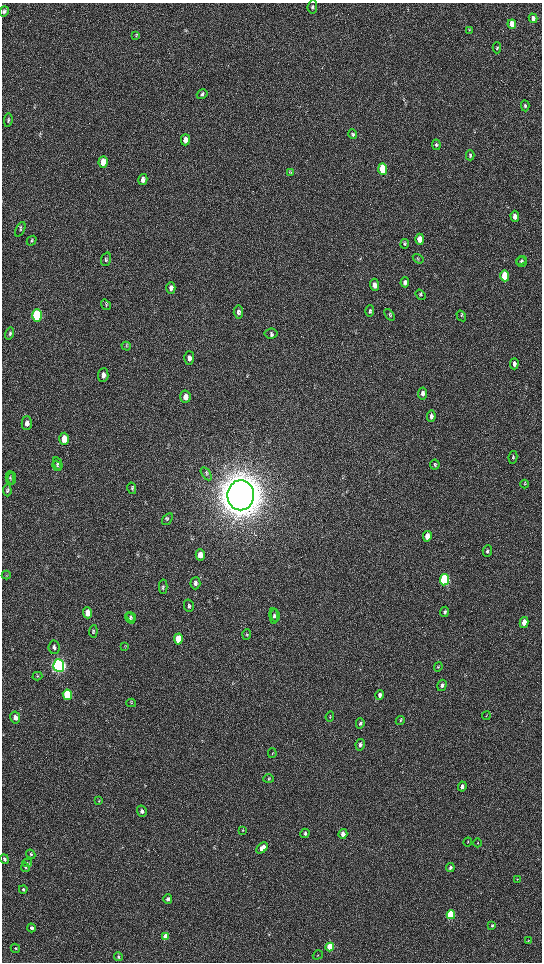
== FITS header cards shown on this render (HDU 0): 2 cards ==
NAXIS1  =                 1080 / length of data axis 1
NAXIS2  =                 1920 / length of data axis 2

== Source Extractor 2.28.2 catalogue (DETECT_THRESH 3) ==
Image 1080 x 1920 px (HDU 0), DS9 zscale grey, zoomed out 1/2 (1 PNG px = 2 x 2 image px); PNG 544 x 964 px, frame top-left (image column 1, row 1919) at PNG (2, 3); each listed source drawn as its Kron ellipse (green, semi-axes under 4 px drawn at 4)
Background 521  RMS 35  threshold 106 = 3 sigma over >= 5 px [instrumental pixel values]
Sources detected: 127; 5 cannot appear on this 1/2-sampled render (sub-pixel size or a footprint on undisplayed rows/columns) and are neither listed nor drawn; the other 122 listed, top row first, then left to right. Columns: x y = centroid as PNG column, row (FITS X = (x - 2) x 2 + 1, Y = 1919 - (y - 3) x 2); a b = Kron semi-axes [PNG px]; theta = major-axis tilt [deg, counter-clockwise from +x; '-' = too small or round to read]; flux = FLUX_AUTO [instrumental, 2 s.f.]
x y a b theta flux
312 7 7 4 84 1.5e+04
4 11 5 4 - 1.7e+04
533 18 5 3 - 4.3e+04
512 24 5 3 - 1.2e+05
469 30 4 2 - 4.7e+03
136 36 3 2 - 4.5e+03
497 48 5 3 - 1.0e+04
202 94 5 4 - 1.3e+04
525 106 5 3 - 1.2e+04
8 120 7 3 82 1.0e+04
353 134 5 4 - 1.1e+04
185 140 6 4 89 5.3e+04
436 145 5 4 - 1.3e+04
470 155 5 3 - 1.0e+04
103 162 6 4 85 1.1e+05
383 169 6 4 -86 4.0e+05
291 173 3 2 - 4.4e+03
143 179 6 4 75 3.4e+04
515 216 5 4 - 4.9e+04
20 229 8 4 64 1.1e+04
420 239 5 4 - 6.9e+04
32 241 5 3 - 6.7e+03
405 244 5 4 - 8.9e+03
106 259 7 4 72 1.3e+04
418 259 6 3 -33 6.8e+03
521 260 5 4 - 1.2e+04
521 262 5 4 - 1.5e+04
505 276 5 4 - 3.0e+05
405 282 5 4 - 2.2e+04
374 285 6 4 -87 4.2e+04
171 288 6 4 89 3.1e+04
421 295 6 3 -53 8.9e+03
106 305 5 4 - 9.2e+03
370 311 6 4 87 1.3e+04
238 312 6 5 - 2.2e+04
37 315 6 5 - 9.0e+05
389 315 6 3 -53 8.2e+03
461 316 6 4 -57 8.7e+03
10 334 6 4 74 1.2e+04
271 334 6 5 - 1.3e+04
126 346 4 2 - 5.5e+03
189 358 6 5 - 3.5e+04
514 364 6 4 88 2.8e+04
103 375 7 5 86 3.3e+04
423 393 6 4 83 2.5e+04
185 397 6 5 - 5.0e+04
431 416 6 4 81 2.9e+04
27 423 7 5 89 3.9e+04
64 439 6 5 - 1.2e+05
513 457 6 4 79 1.0e+04
58 463 6 3 -62 8.7e+03
435 465 5 4 - 1.1e+04
57 466 5 4 - 9.2e+03
206 474 7 4 -56 1.3e+04
10 478 7 3 -90 9.2e+03
12 478 6 3 85 8.4e+03
525 484 4 3 - 6.3e+03
132 488 6 4 -77 1.0e+04
7 490 6 4 -85 1.3e+04
241 495 15 13 88 2.7e+07
167 519 7 4 54 1.0e+04
427 536 5 4 - 7.0e+04
487 551 6 4 83 1.3e+04
200 555 5 4 - 6.4e+04
6 575 4 2 - 5.9e+03
444 580 6 4 83 9.4e+05
195 583 6 5 - 2.1e+04
163 587 7 4 -87 1.1e+04
189 606 6 5 - 1.5e+04
445 612 5 4 - 1.7e+04
88 613 5 4 - 8.6e+04
275 615 6 4 -83 1.3e+04
274 616 8 3 -86 1.3e+04
131 617 5 3 - 8.5e+03
130 618 6 4 -55 9.7e+03
524 622 5 4 - 7.6e+04
93 631 6 4 84 1.1e+04
247 635 5 4 - 9.4e+03
178 639 5 4 - 2.0e+05
124 646 4 2 - 4.2e+03
54 647 7 5 -80 1.9e+04
59 665 6 5 - 3.8e+06
438 667 5 3 - 7.0e+03
37 676 5 4 - 7.7e+03
442 685 6 4 72 2.0e+04
67 695 5 4 - 4.3e+05
380 695 5 4 - 2.2e+04
131 703 5 4 - 8.3e+03
330 716 5 3 - 6.4e+03
486 716 4 2 - 4.5e+03
15 717 6 5 - 3.9e+04
400 720 5 3 - 6.7e+03
360 723 5 4 - 1.1e+04
360 745 6 4 79 1.9e+04
272 753 5 2 - 5.1e+03
269 779 5 3 - 6.7e+03
462 786 5 4 - 2.0e+04
99 801 4 3 - 6.0e+03
142 811 5 5 - 2.7e+04
242 831 4 3 - 5.2e+03
305 833 5 4 - 1.2e+04
343 834 5 4 - 3.6e+04
468 842 4 2 - 4.0e+03
477 843 4 2 - 3.4e+03
262 848 6 4 43 6.2e+04
31 854 5 4 - 9.6e+03
4 859 5 4 - 1.7e+04
27 863 5 4 - 8.7e+03
25 867 5 4 - 9.5e+03
450 868 4 4 - 1.9e+04
517 879 3 3 - 4.1e+03
23 889 4 4 - 1.3e+04
168 899 4 4 - 2.0e+04
451 915 4 4 - 5.8e+05
492 925 4 3 - 1.2e+04
31 928 4 4 - 2.8e+04
166 937 4 4 - 1.1e+05
528 941 4 3 - 5.7e+03
330 947 4 4 - 4.6e+05
15 948 5 3 - 1.0e+04
318 955 5 3 - 6.1e+03
118 957 4 3 - 7.2e+03
At the frame edge (FLAGS 8, measured only in part): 1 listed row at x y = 4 11
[5 sub-pixel or undisplayed-footprint detections neither listed nor drawn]